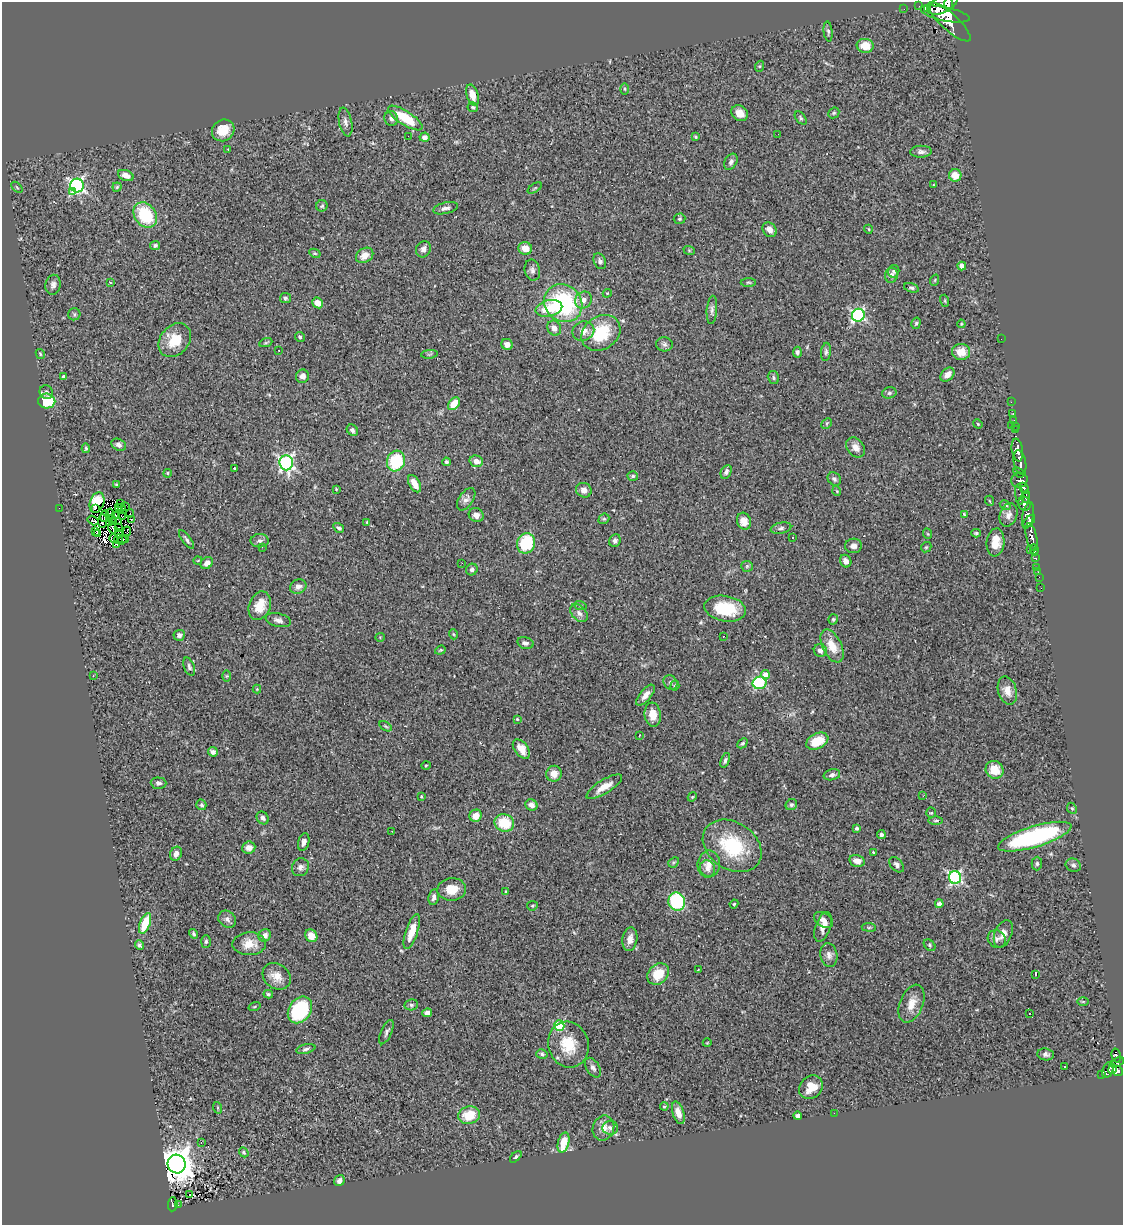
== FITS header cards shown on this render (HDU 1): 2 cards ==
NAXIS1  =                 1121
NAXIS2  =                 1223

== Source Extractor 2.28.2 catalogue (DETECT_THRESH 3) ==
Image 1121 x 1223 px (HDU 1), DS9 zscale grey, 1 PNG px = 1 image px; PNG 1125 x 1227 px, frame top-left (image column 1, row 1223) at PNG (2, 2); each listed source drawn as its Kron ellipse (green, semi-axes under 4 px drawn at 4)
Background 0.692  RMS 0.055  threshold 0.164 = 3 sigma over >= 5 px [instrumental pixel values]
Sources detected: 337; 4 with non-positive FLUX_AUTO (blend fragments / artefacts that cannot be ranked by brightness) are neither listed nor drawn; the other 333 listed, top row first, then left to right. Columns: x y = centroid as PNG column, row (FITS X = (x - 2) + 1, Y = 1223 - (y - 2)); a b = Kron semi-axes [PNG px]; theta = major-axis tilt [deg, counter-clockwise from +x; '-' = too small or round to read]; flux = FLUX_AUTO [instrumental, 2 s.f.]
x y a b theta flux
948 4 6 3 90 330
942 5 16 8 26 1500
919 6 2 2 - 11
927 8 2 2 - 5400
904 9 2 2 - 2.9
945 14 25 7 -11 1400
949 22 27 8 -42 1500
828 31 10 4 -83 8
865 46 8 7 - 59
760 66 5 3 - 3.9
625 89 6 4 -89 4.5
472 95 11 6 -73 41
473 107 5 5 - 5.4
740 113 9 7 -39 30
834 113 6 5 - 5.8
391 118 7 6 - 13
405 118 20 7 -33 130
801 118 7 5 -52 5.8
345 122 14 6 -78 16
223 130 12 10 36 60
778 134 2 2 - 6.7
408 136 3 2 - 3.3
424 137 5 4 - 21
695 137 3 2 - 3.8
228 149 3 3 - 4.9
921 152 11 6 2 13
731 162 8 6 60 12
126 175 8 5 -21 27
955 175 6 6 - 50
77 185 7 6 - 940
933 185 3 3 - 3.1
17 187 6 2 -45 3
117 187 5 4 - 4.4
535 188 8 3 33 3.8
72 191 3 2 - 25
322 206 6 5 - 5.9
446 208 13 5 13 14
145 215 14 10 -54 200
680 219 6 5 - 6.5
868 229 4 3 - 2.7
769 230 8 6 -49 23
155 245 5 4 - 7.3
525 248 7 6 - 38
423 249 8 7 - 17
689 250 6 3 -19 3.9
315 253 6 4 -28 4.4
365 255 9 7 33 31
600 261 8 5 -66 12
962 266 4 4 - 24
532 270 11 7 -76 14
894 271 6 5 - 7.4
891 275 7 6 - 15
935 280 5 3 - 3.7
748 282 8 3 0 4.8
110 283 3 3 - 5.5
53 285 10 7 80 15
911 288 7 4 -17 8.3
607 293 4 4 - 3.3
285 298 5 5 - 7.3
583 300 9 8 - 23
945 301 6 4 -72 4.3
318 303 6 5 - 38
563 303 20 18 -43 410
549 308 13 8 14 100
712 310 14 5 86 13
74 314 6 6 - 6.6
858 315 6 6 - 630
916 323 6 4 73 5.3
961 324 4 4 - 3.4
554 328 8 6 -60 25
583 331 11 9 22 28
601 333 21 16 34 160
300 337 5 4 - 6
1001 339 2 2 - 120
175 340 18 14 50 92
266 342 7 4 20 5.7
507 344 6 5 - 22
664 344 8 7 - 11
279 350 2 2 - 2
797 352 5 4 - 8.5
826 352 9 5 84 8.7
961 352 9 8 - 53
40 354 5 3 - 3.8
429 354 8 3 5 4.9
947 375 8 5 45 24
302 376 7 6 - 15
64 377 4 3 - 8.3
773 378 7 5 -75 7.1
46 392 7 6 - 9.6
889 393 7 5 15 7.6
47 401 8 7 - 120
1011 402 2 2 - 13
454 404 7 5 49 54
1013 414 3 2 - 13
1014 420 2 2 - 6.3
827 423 6 4 46 5.5
978 424 5 3 - 3.7
1011 425 3 2 - 25
1015 426 3 2 - 12
352 430 6 5 - 9.9
1015 430 2 2 - 2.6
119 445 8 5 -25 11
856 447 11 8 -54 25
86 448 5 4 - 4.9
1017 450 11 5 -80 800
396 461 10 9 - 170
476 461 7 5 -16 25
446 462 4 4 - 6.6
286 463 7 7 - 850
1020 463 12 6 -78 470
234 468 3 3 - 4.4
726 472 7 5 64 11
1019 472 6 3 -37 140
167 473 4 4 - 5.8
633 476 5 4 - 5.5
834 479 7 6 - 13
1019 480 8 7 - 320
116 484 4 3 - 3.6
415 484 9 5 -59 40
1024 488 6 4 -66 260
336 489 3 3 - 2.7
584 490 8 7 - 20
837 491 5 3 - 3
1019 495 10 4 -83 94
1026 496 6 4 78 170
466 499 13 7 56 16
990 501 5 3 - 3.2
97 502 10 7 71 88
121 503 3 2 - 4.4
1024 504 7 6 - 420
1005 505 6 4 -28 4.9
125 506 3 2 - 3.2
118 507 4 3 - 1.5
122 507 3 2 - 0.68
59 508 2 2 - 27
95 508 3 2 - 18
130 513 4 2 - 5.1
111 514 5 2 - 5.3
964 514 3 2 - 2.7
115 515 2 2 - 0.7
476 515 7 6 - 17
1008 515 12 8 70 21
105 516 6 2 68 4
123 516 3 2 - 1.7
1028 516 13 5 78 850
112 518 3 2 - 2.7
131 519 2 2 - 1.1
604 519 6 5 - 4.8
93 520 6 3 -31 9.6
102 521 7 3 89 4
744 521 9 7 -72 32
1029 521 7 4 48 440
114 522 3 2 - 7.6
119 522 3 2 - 2.6
367 522 4 3 - 3.6
110 523 4 2 - 0.094
113 528 6 3 -54 6.3
118 528 2 2 - 3.1
339 528 6 3 -33 7
781 528 10 5 12 9.8
96 531 3 2 - 3.3
127 531 5 2 - 3.2
118 533 4 2 - 2.6
976 533 5 3 - 4.9
98 534 3 2 - 3.2
928 534 5 3 - 3.1
792 537 3 2 - 5
1032 537 14 5 -77 630
114 538 4 2 - 4
119 539 5 2 - 4.1
126 539 3 2 - 3.6
122 540 5 2 - 5.2
187 540 11 4 -53 8.5
260 541 9 7 2 11
615 541 6 5 - 11
995 542 14 9 85 53
526 543 10 9 - 180
116 544 3 2 - 1
854 546 8 7 - 16
262 547 2 2 - 2.1
926 547 6 4 42 4.9
1030 549 2 2 - 12
1034 550 5 3 - 96
1035 558 4 3 - 120
198 560 4 3 - 2.5
846 561 6 5 - 15
207 563 7 5 41 16
462 563 2 2 - 10
747 566 6 5 - 5.9
1037 568 3 3 - 23
472 570 6 5 - 11
1038 572 3 2 - 5.9
1039 577 2 2 - 4.8
298 586 8 7 - 15
1041 588 2 2 - 4.6
580 605 6 4 -21 5.6
260 606 15 10 69 58
725 609 21 12 -10 160
579 613 10 7 -48 18
833 619 5 4 - 6.3
278 620 13 6 -13 17
453 634 5 3 - 3.4
179 635 6 5 - 11
723 636 2 2 - 2.9
380 637 4 4 - 3.6
525 643 8 5 -14 12
832 646 18 9 -64 58
440 650 5 4 - 4.2
820 650 6 6 - 18
189 667 9 5 -69 8.6
93 675 3 2 - 8.7
765 675 4 4 - 35
227 676 6 4 89 3.5
670 682 8 6 -49 10
760 683 7 6 - 280
675 686 5 4 - 4.8
257 689 4 4 - 3.2
1007 691 14 9 -74 36
646 695 13 5 50 24
653 715 12 8 -84 43
517 719 4 4 - 3.6
385 726 7 4 -31 5.4
639 735 3 2 - 3.4
817 741 12 7 26 79
742 743 6 3 43 5.3
521 749 11 6 -52 37
213 752 5 4 - 13
725 760 8 4 71 8.6
426 765 5 3 - 3.4
995 770 9 8 - 66
554 774 8 7 - 35
832 775 8 5 13 9.9
158 783 8 5 -3 10
604 787 20 7 32 46
923 796 3 2 - 3.4
421 797 3 2 - 4.1
692 797 5 3 - 3.4
201 805 5 5 - 6.3
531 805 6 5 - 18
791 805 6 5 - 6.7
1072 808 6 4 -66 5.2
931 813 5 4 - 6
476 816 6 6 - 36
263 818 7 5 -52 13
936 821 7 3 1 3.8
504 823 10 8 -21 110
857 828 3 3 - 7.7
392 831 2 2 - 2.5
881 835 4 4 - 8.2
1035 837 38 10 17 490
304 842 9 5 73 14
732 846 32 23 -33 230
249 848 6 6 - 29
873 852 3 2 - 2.8
176 854 7 5 67 17
857 861 8 5 -13 24
674 862 6 4 42 4.9
709 864 13 11 80 33
1037 864 7 5 90 7.8
897 865 9 6 -48 13
1073 865 8 6 -24 11
300 867 9 8 - 16
707 868 8 7 - 16
955 877 6 6 - 630
452 889 14 11 4 55
506 892 4 2 - 2.5
434 897 8 5 80 13
677 902 9 8 - 280
734 904 4 3 - 3.3
939 904 4 4 - 14
532 906 5 4 - 5.1
227 919 9 8 - 14
824 920 10 7 -33 20
145 923 11 5 69 97
823 927 15 7 71 28
869 927 7 3 -8 4.7
412 932 18 6 72 62
194 934 5 4 - 5.3
1003 934 14 8 67 28
265 935 6 6 - 17
311 936 6 6 - 37
630 939 12 7 81 27
997 939 9 8 - 15
206 941 6 5 - 7.7
249 944 17 11 2 51
139 945 5 4 - 6.9
930 945 6 5 - 5.9
829 955 12 8 -80 20
698 970 3 2 - 2.9
658 974 12 9 45 81
1036 974 4 2 - 4.9
277 976 15 12 -38 43
268 994 4 3 - 5.6
1083 1001 6 3 0 3.3
912 1004 20 11 68 48
411 1005 7 5 11 7.1
255 1007 6 3 19 3.8
300 1010 14 11 55 270
427 1013 5 4 - 14
1030 1013 3 2 - 5.4
559 1026 5 5 - 220
386 1032 13 5 66 11
707 1043 4 3 - 2.4
568 1045 23 20 -73 110
306 1049 10 4 12 9
542 1054 6 4 -14 6.5
1046 1054 8 6 -8 12
1116 1056 7 4 -76 87
1117 1062 8 4 24 170
1065 1066 3 2 - 3.4
593 1068 11 6 -58 14
1113 1069 5 4 - 260
1108 1070 8 5 65 240
1118 1071 5 5 - 320
1102 1075 3 3 - 20
811 1087 13 10 44 60
664 1106 4 4 - 5.6
218 1108 6 4 -72 3.8
678 1113 11 5 -72 30
834 1113 2 2 - 16
469 1115 11 8 12 86
798 1116 4 4 - 12
603 1128 12 10 69 35
610 1128 8 7 - 13
564 1142 10 5 75 78
201 1143 3 2 - 11
244 1152 5 3 - 5.4
516 1157 7 4 46 6.3
176 1164 9 9 - 7900
339 1181 6 5 - 13
189 1195 3 2 - 7
173 1204 7 4 85 150
178 1205 3 2 - 6.7
At the frame edge (FLAGS 8, measured only in part): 2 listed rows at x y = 948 4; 942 5
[4 non-positive-flux detections neither listed nor drawn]